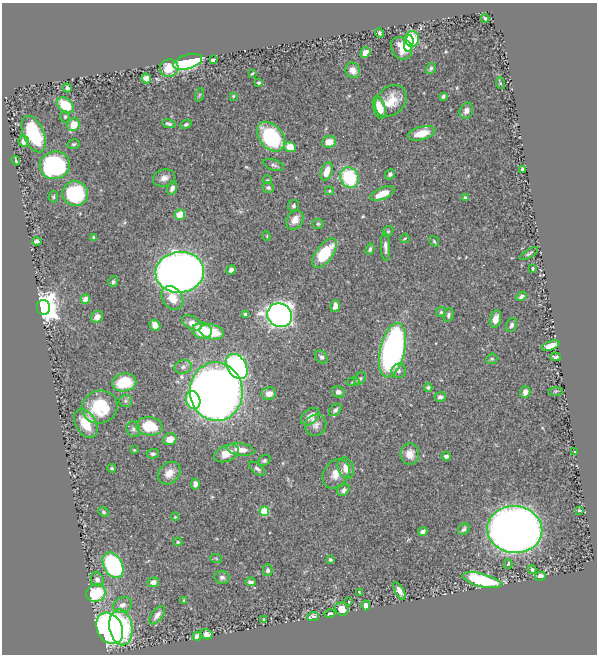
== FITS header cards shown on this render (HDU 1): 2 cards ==
NAXIS1  =                  595
NAXIS2  =                  652

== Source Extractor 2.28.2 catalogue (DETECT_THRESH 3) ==
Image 595 x 652 px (HDU 1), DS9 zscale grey, 1 PNG px = 1 image px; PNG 599 x 656 px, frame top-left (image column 1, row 652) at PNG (2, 3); each listed source drawn as its Kron ellipse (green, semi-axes under 4 px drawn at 4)
Background 0.514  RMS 0.023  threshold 0.0703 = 3 sigma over >= 5 px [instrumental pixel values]
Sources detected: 163; all 163 listed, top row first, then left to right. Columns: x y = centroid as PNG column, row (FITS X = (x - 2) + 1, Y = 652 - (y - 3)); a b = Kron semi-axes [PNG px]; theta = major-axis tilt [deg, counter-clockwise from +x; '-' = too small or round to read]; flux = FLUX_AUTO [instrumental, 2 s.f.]
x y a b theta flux
485 18 4 3 - 2.4
379 33 4 3 - 3.3
412 39 8 7 - 70
409 43 8 4 81 28
402 48 12 9 -55 25
365 53 5 4 - 15
213 60 4 3 - 3.2
188 62 15 7 16 250
169 68 9 8 - 30
431 68 6 4 59 3
353 70 8 7 - 9.8
252 73 4 2 - 1.4
146 78 5 4 - 9
259 83 3 3 - 2.3
500 83 6 4 -71 2.3
67 88 4 3 - 4
199 95 7 4 71 2.1
233 96 3 3 - 1.5
443 96 4 3 - 3.1
391 101 18 13 45 33
65 105 9 6 -42 50
379 108 11 6 -75 25
466 111 8 6 68 7.3
65 117 6 5 - 2.4
169 124 7 4 -18 3.9
186 124 6 4 26 3.7
74 125 6 6 - 27
421 133 14 6 15 28
34 134 19 10 -67 87
271 137 17 11 -50 130
24 141 6 5 - 7.8
329 142 7 6 - 18
74 144 6 4 15 2.6
290 147 6 5 - 22
16 161 5 2 - 1.6
55 165 15 13 16 220
273 165 11 5 -19 4.5
522 169 4 3 - 2.7
327 171 10 5 71 20
390 174 5 4 - 4.3
349 177 10 9 - 100
164 178 11 8 18 9.7
267 180 4 3 - 1.5
268 187 6 5 - 3.2
172 188 7 4 67 7.7
329 191 4 4 - 2
75 194 13 12 - 130
382 194 13 5 24 24
53 197 6 5 - 2.1
465 198 4 4 - 2.7
293 206 5 5 - 3
180 215 5 5 - 28
295 220 10 8 60 14
318 224 5 5 - 2.4
388 231 5 4 - 2.2
267 236 5 3 - 1.3
93 237 4 3 - 1.9
405 238 5 3 - 1.5
37 241 5 3 - 3.8
434 241 6 4 -54 2.1
385 247 14 4 -87 6.8
370 249 6 4 68 3.2
324 253 17 8 53 64
529 254 10 4 32 3.2
532 268 4 3 - 2.1
231 270 5 4 - 5.4
180 272 24 20 6 1700
113 282 5 5 - 2.7
521 296 5 3 - 3.7
172 298 13 9 -54 25
85 299 5 4 - 12
335 306 6 4 80 8.9
43 307 7 6 - 2300
441 312 5 5 - 2.2
246 314 4 3 - 6.8
280 315 13 11 -32 890
449 315 7 5 73 3.4
97 317 6 5 - 9.6
495 319 9 5 75 11
192 323 11 6 -31 13
155 325 6 5 - 12
512 325 7 5 68 4.8
202 331 10 8 -8 47
212 332 12 7 -12 43
551 346 9 4 19 16
392 350 28 12 77 450
321 357 7 5 -49 4.7
556 357 5 3 - 2.9
492 359 6 5 - 2.5
237 366 14 9 -57 270
183 367 9 7 12 5.9
399 371 7 7 - 4.9
360 379 7 5 48 2.7
124 382 12 9 10 55
353 382 7 3 9 1.8
428 388 4 4 - 3.2
556 391 7 3 1 2
216 392 29 26 -85 2600
338 392 6 5 - 6.8
525 392 6 5 - 6.9
269 394 7 6 - 11
440 397 6 4 8 4.8
193 400 9 7 -71 100
125 401 6 6 - 3.4
100 407 18 16 18 66
335 410 7 5 43 4
310 417 10 7 40 15
86 423 15 10 -59 33
316 425 11 10 - 8.6
149 426 13 9 -6 54
133 429 8 6 -65 4.2
170 439 7 5 18 15
134 450 3 2 - 1.3
240 450 14 6 -7 18
575 452 3 2 - 1.1
227 453 13 8 23 22
153 454 6 5 - 3.3
410 454 10 9 - 17
446 456 4 4 - 3.9
264 461 7 5 31 3.3
112 468 4 4 - 2.1
346 468 11 8 -71 15
257 469 10 5 -38 4.6
169 473 13 10 44 15
336 474 16 12 53 19
195 484 5 4 - 6.4
344 490 6 5 - 4.8
579 510 3 3 - 2.1
264 511 5 4 - 71
103 512 5 4 - 2.5
175 517 4 3 - 1.3
464 529 6 5 - 3.6
515 529 27 23 -6 1600
423 532 5 4 - 6.5
178 542 4 3 - 2.3
216 558 6 3 -20 1.7
330 560 4 3 - 2.7
508 564 5 3 - 3
113 565 14 9 -60 250
532 569 4 3 - 2.4
268 570 6 5 - 3.6
540 576 5 4 - 11
222 577 7 6 - 5
97 579 7 6 - 6.9
482 580 20 6 -14 130
153 582 6 5 - 8.3
250 582 5 3 - 3.6
399 591 9 4 -61 9.6
359 592 3 2 - 1
96 593 10 8 30 69
184 600 4 3 - 1.4
349 602 3 2 - 1
122 605 9 7 18 9.1
366 605 5 4 - 6.7
342 609 7 6 - 16
330 614 5 4 - 2.8
157 615 11 5 52 8.2
313 617 6 4 7 8.2
263 619 3 2 - 1.3
121 627 18 11 -81 160
110 628 16 12 -62 530
207 634 6 5 - 6.7
197 636 5 4 - 8